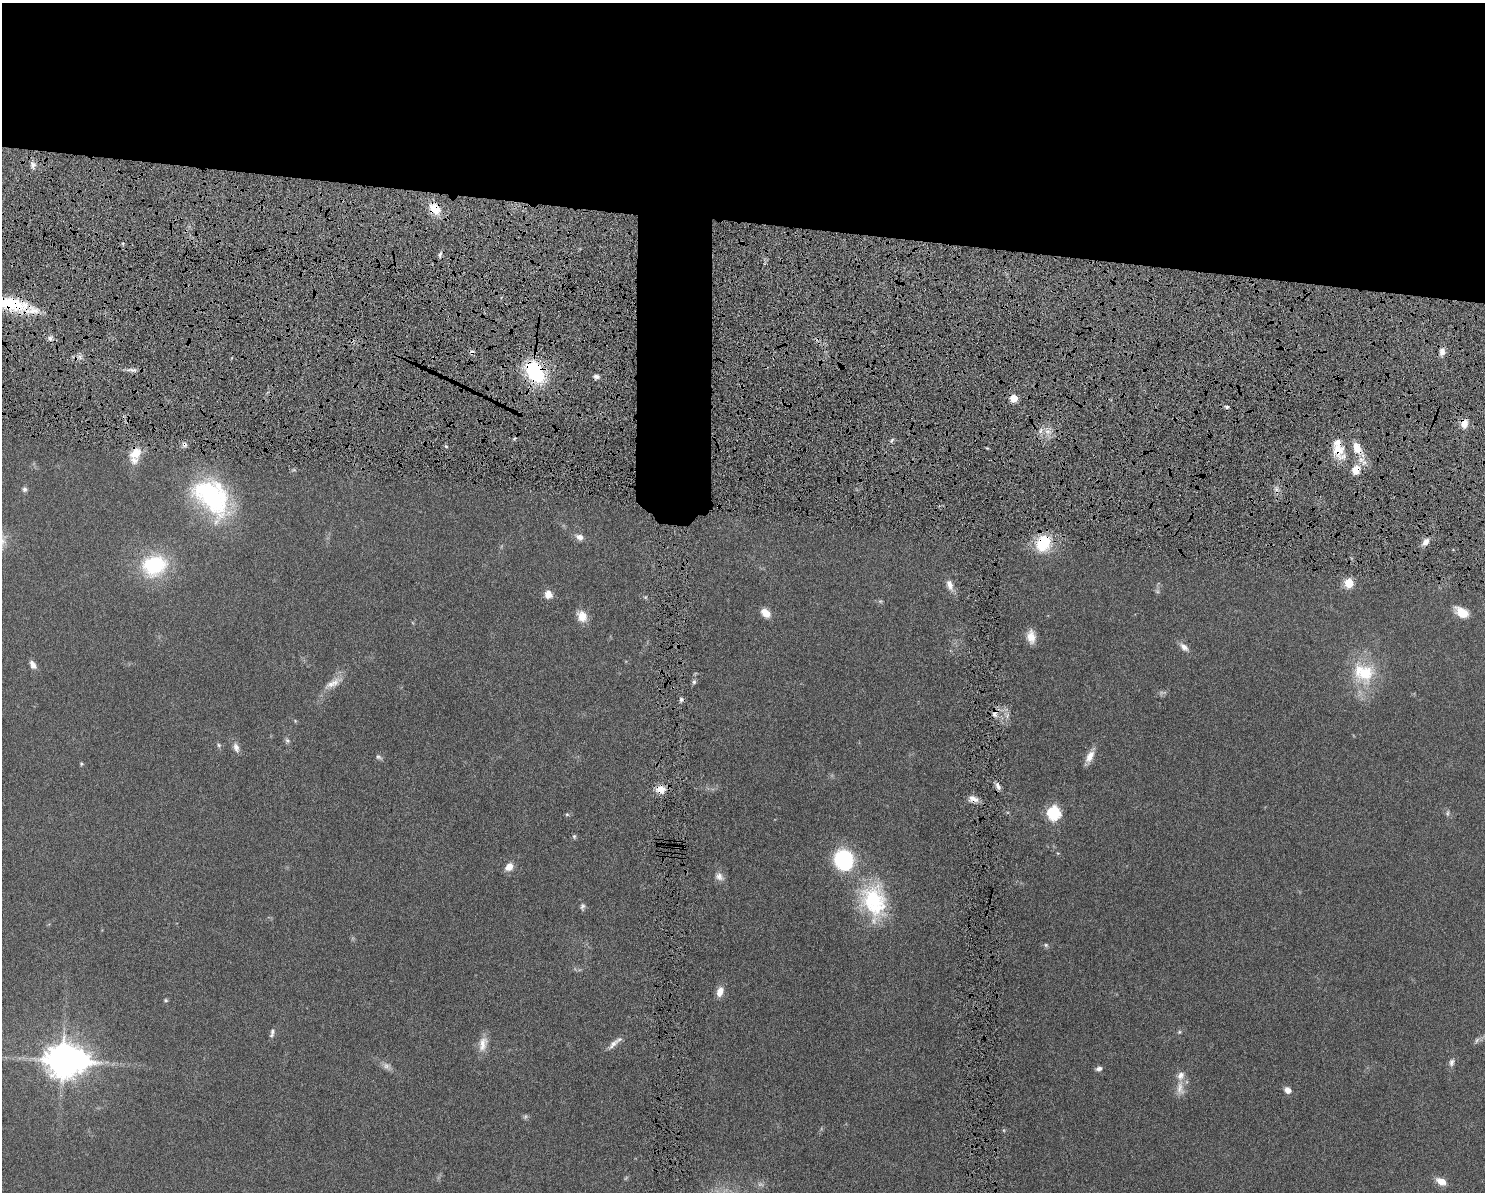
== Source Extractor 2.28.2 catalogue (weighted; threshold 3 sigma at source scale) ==
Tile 2 of 3 x 4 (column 2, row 1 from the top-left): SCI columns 1621-3103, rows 3583-4772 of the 4818 x 4785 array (HDU 1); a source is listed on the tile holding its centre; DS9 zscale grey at full resolution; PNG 1487 x 1194 px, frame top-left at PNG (2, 3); no overlay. Shown black and unused: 21% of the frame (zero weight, under 6 of 12 exposures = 3% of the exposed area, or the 3 px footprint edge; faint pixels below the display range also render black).
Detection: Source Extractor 2.28.2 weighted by HDU 2 'WHT'; one run over the whole footprint, this tile lists its part. Background 0.0865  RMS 0.0047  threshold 0.0191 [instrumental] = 3 sigma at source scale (4.09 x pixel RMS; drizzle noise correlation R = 1.36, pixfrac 0.8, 0.05/0.05 arcsec/px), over >= 5 px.
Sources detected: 89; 4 too faint to see at this stretch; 1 inside a brighter object's white glare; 2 cosmic-ray / hot-pixel residue — not listed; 4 inside a brighter listed object's ellipse — not listed separately; the other 78 listed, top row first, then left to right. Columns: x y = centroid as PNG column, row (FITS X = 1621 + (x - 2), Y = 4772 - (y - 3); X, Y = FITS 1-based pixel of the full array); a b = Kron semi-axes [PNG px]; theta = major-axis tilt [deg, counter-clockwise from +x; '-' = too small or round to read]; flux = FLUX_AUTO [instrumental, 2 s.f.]
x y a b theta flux
33 165 10 7 -67 2
434 209 16 12 -49 7.8
440 254 9 4 64 1
11 303 43 17 -12 27
50 338 7 6 - 1.4
1442 352 9 7 81 2.8
80 357 7 4 -72 1.2
133 370 13 5 -8 2
535 372 24 16 -61 37
596 376 7 5 -21 1.5
1013 398 5 5 - 11
1227 407 5 4 - 0.92
1464 423 10 8 85 3.9
1040 431 8 3 71 1.2
892 440 7 3 54 0.74
184 444 7 7 - 1.5
1357 448 17 10 -67 6.5
1338 450 23 13 -65 9.7
136 453 15 11 56 7.7
1356 470 11 9 72 6
24 489 7 7 - 1.1
1276 489 7 4 -72 1.3
211 497 49 32 -50 64
579 537 11 8 -23 2.6
1426 542 11 7 49 2.7
1043 543 20 15 67 18
154 565 29 23 16 33
1349 583 5 5 - 19
950 585 17 8 -69 3.5
548 594 10 9 - 3.7
645 597 5 5 - 0.54
1462 612 17 10 -30 6.6
765 613 11 7 -43 4.9
582 616 14 12 -62 5.1
1031 637 15 9 -83 4.7
1184 647 15 7 -40 2.6
33 665 9 6 -58 2.7
1364 673 31 27 -26 23
694 682 6 5 - 0.94
333 683 30 9 29 5.1
995 713 13 8 69 2.8
1007 716 7 5 49 1.1
295 721 5 5 - 0.46
287 741 7 6 - 1.1
219 745 8 5 -43 0.86
236 747 13 7 -72 2.3
1090 756 18 7 64 4.4
378 757 9 5 -36 1
81 764 4 4 - 0.69
998 786 10 6 -69 1.8
661 789 11 9 0 5.4
973 799 13 7 -19 2.9
1054 813 7 6 - 64
1447 813 9 6 84 1.1
567 814 5 5 - 0.63
574 836 6 5 - 0.69
1058 853 6 3 16 0.41
843 860 20 18 -64 38
509 867 9 7 42 4.1
719 876 13 10 -35 2.7
874 901 48 33 -77 39
582 907 10 5 86 1.1
1046 945 6 6 - 0.76
720 992 12 7 73 4.1
166 1000 6 4 -3 0.6
272 1031 10 6 74 1.3
1179 1032 6 5 - 0.67
1477 1040 9 5 70 1.1
483 1044 22 11 77 4.9
613 1044 22 7 48 2.9
62 1060 10 9 - 950
1451 1062 11 8 76 1.7
387 1066 13 9 -31 2.2
1099 1069 8 6 15 1.5
1180 1088 24 10 -85 4.7
1288 1090 8 6 -34 2.8
525 1116 8 6 69 0.8
1441 1181 12 7 -26 4.6
Overlapping masked pixels (flux is a lower limit): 14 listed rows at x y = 434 209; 11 303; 535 372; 1013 398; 1464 423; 184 444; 1357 448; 1338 450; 136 453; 1356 470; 1043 543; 995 713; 661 789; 973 799
Isophote crosses this tile's border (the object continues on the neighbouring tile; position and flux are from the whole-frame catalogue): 1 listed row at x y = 11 303